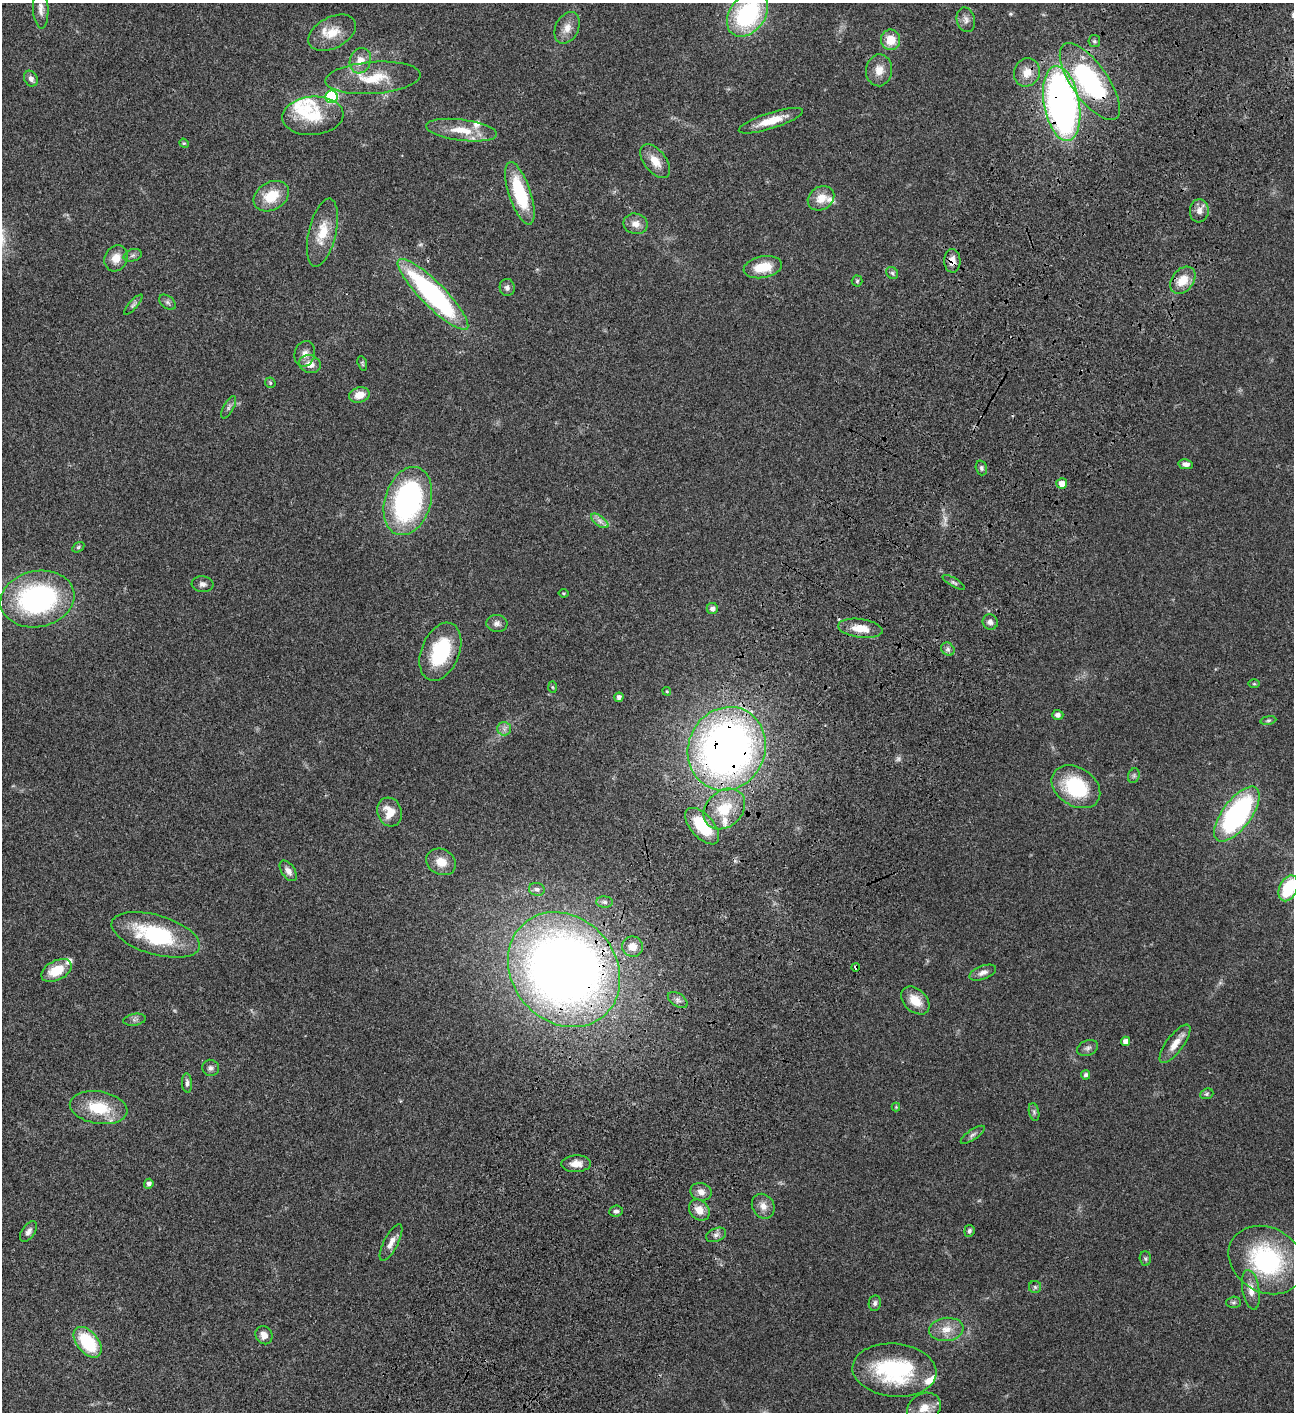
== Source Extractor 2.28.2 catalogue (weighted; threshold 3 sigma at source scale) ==
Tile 10 of 4 x 4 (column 2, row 3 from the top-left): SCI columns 1797-3088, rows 1613-3022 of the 6048 x 6047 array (HDU 1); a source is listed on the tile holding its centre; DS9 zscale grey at full resolution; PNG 1296 x 1414 px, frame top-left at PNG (2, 3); each listed source drawn as its Kron ellipse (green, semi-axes under 4 px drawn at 4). Shown black and unused: <1% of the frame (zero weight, under 3 of 4 exposures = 13% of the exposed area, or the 3 px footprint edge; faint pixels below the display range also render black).
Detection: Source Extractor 2.28.2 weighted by HDU 2 'WHT'; one run over the whole footprint, this tile lists its part. Background 0.0644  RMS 0.0059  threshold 0.0263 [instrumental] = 3 sigma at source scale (4.5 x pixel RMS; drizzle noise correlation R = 1.50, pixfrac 1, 0.05/0.05 arcsec/px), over >= 5 px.
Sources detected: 131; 2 too faint to see at this stretch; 1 inside a brighter object's white glare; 1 cosmic-ray / hot-pixel residue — neither listed nor drawn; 8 inside a brighter listed object's ellipse — not listed separately; the other 119 listed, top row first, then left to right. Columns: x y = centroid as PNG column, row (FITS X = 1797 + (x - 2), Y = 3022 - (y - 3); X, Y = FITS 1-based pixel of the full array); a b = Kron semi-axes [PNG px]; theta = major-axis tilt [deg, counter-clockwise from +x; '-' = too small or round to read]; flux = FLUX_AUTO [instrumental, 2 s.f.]
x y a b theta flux
41 9 20 7 -87 3.7
747 14 24 17 53 68
966 20 12 9 -75 2.9
567 28 17 11 63 5.6
332 33 26 15 27 11
891 40 10 9 - 9.6
1094 41 6 5 - 1.1
360 61 13 10 71 6.5
879 70 16 13 83 6.5
1027 72 14 13 - 6.7
373 78 48 16 4 19
31 79 8 6 -61 2.2
1090 82 45 18 -55 86
331 97 6 6 - 61
1062 103 38 17 -80 260
313 116 31 19 5 18
771 121 34 8 18 11
462 130 36 10 -7 13
184 143 5 4 - 0.6
655 161 20 11 -52 8.2
520 193 32 11 -72 35
271 196 19 14 30 14
821 198 14 11 34 7.6
1199 211 11 9 84 4
635 224 12 10 -12 4.6
322 233 35 13 77 14
133 255 9 6 19 1.6
116 258 13 11 63 6.7
952 261 12 8 -88 4.5
763 267 19 10 11 14
892 273 6 5 - 1.1
1183 280 15 10 51 10
857 281 5 5 - 0.84
507 288 8 7 - 2
433 294 48 12 -45 110
167 302 9 6 -39 1.6
133 305 13 4 48 1.4
305 354 13 10 77 4.1
362 363 7 4 -72 0.77
310 364 11 9 -17 5
270 383 6 5 - 0.75
359 395 10 7 15 6.9
229 407 12 5 61 1.7
1186 464 7 5 -9 2.5
981 468 7 5 -73 1.3
1062 483 5 5 - 5.7
408 501 35 23 73 110
600 521 10 5 -36 2.4
78 547 6 4 32 0.87
954 582 13 3 -31 1.3
203 584 11 8 -4 2.2
563 593 5 3 - 0.52
37 599 37 28 11 99
712 609 5 5 - 2.1
990 622 8 7 - 2
497 623 10 8 -6 2.5
860 628 22 9 -8 9.8
948 649 7 6 - 1.7
440 652 30 19 68 34
1254 684 6 4 -1 0.64
552 687 6 4 -88 0.71
667 691 4 4 - 0.56
619 697 4 4 - 2.2
1058 715 6 5 - 2.1
1268 720 8 4 9 0.97
504 729 7 6 - 2
727 749 42 38 64 340
1134 776 7 5 70 1.2
1076 787 26 19 -33 36
724 809 23 17 43 19
390 812 15 12 -72 9.1
1237 814 32 14 53 110
702 826 22 11 -49 25
441 862 15 12 -28 7.8
288 871 11 6 -56 3
1288 888 13 9 65 29
537 889 8 6 -15 1.8
604 902 8 5 -1 1.6
156 935 46 19 -16 49
633 947 10 10 - 6
856 967 4 3 - 1.5
56 970 16 9 27 14
564 970 61 52 -49 590
983 973 14 6 21 3
678 1000 11 6 -34 2.2
915 1000 16 11 -43 9.1
135 1020 11 6 10 1.7
1126 1041 5 4 - 3.3
1175 1044 23 8 53 6.7
1088 1048 11 7 23 2.1
211 1068 8 8 - 1.9
1086 1075 5 4 - 1.5
187 1083 9 5 -86 1.7
1207 1094 7 5 21 0.99
896 1107 4 4 - 0.48
99 1108 29 16 -9 22
1034 1112 9 5 -76 1.3
973 1135 14 5 35 1.9
576 1164 15 8 2 5.5
149 1184 5 4 - 2.2
701 1192 11 9 -20 3.5
763 1206 13 11 -57 4.4
699 1210 11 9 -46 6.1
616 1211 7 5 7 1.7
969 1231 6 5 - 1.2
28 1232 11 6 57 2.4
716 1235 10 6 23 2.2
391 1242 20 7 63 4.5
1145 1259 7 5 -88 1.1
1266 1260 40 32 -31 69
1035 1287 6 6 - 1.1
1251 1290 20 8 -80 5.8
1233 1302 7 5 2 1.2
875 1303 8 6 81 1.5
946 1329 17 11 7 7.2
264 1335 9 8 - 4.1
88 1342 18 10 -50 28
894 1370 42 26 -5 59
924 1408 17 14 35 8.3
Overlapping masked pixels (flux is a lower limit): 8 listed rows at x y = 1090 82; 1062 103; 952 261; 433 294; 1062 483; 727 749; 856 967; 564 970
Isophote crosses this tile's border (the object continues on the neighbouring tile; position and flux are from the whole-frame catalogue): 3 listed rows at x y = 747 14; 1288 888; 924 1408